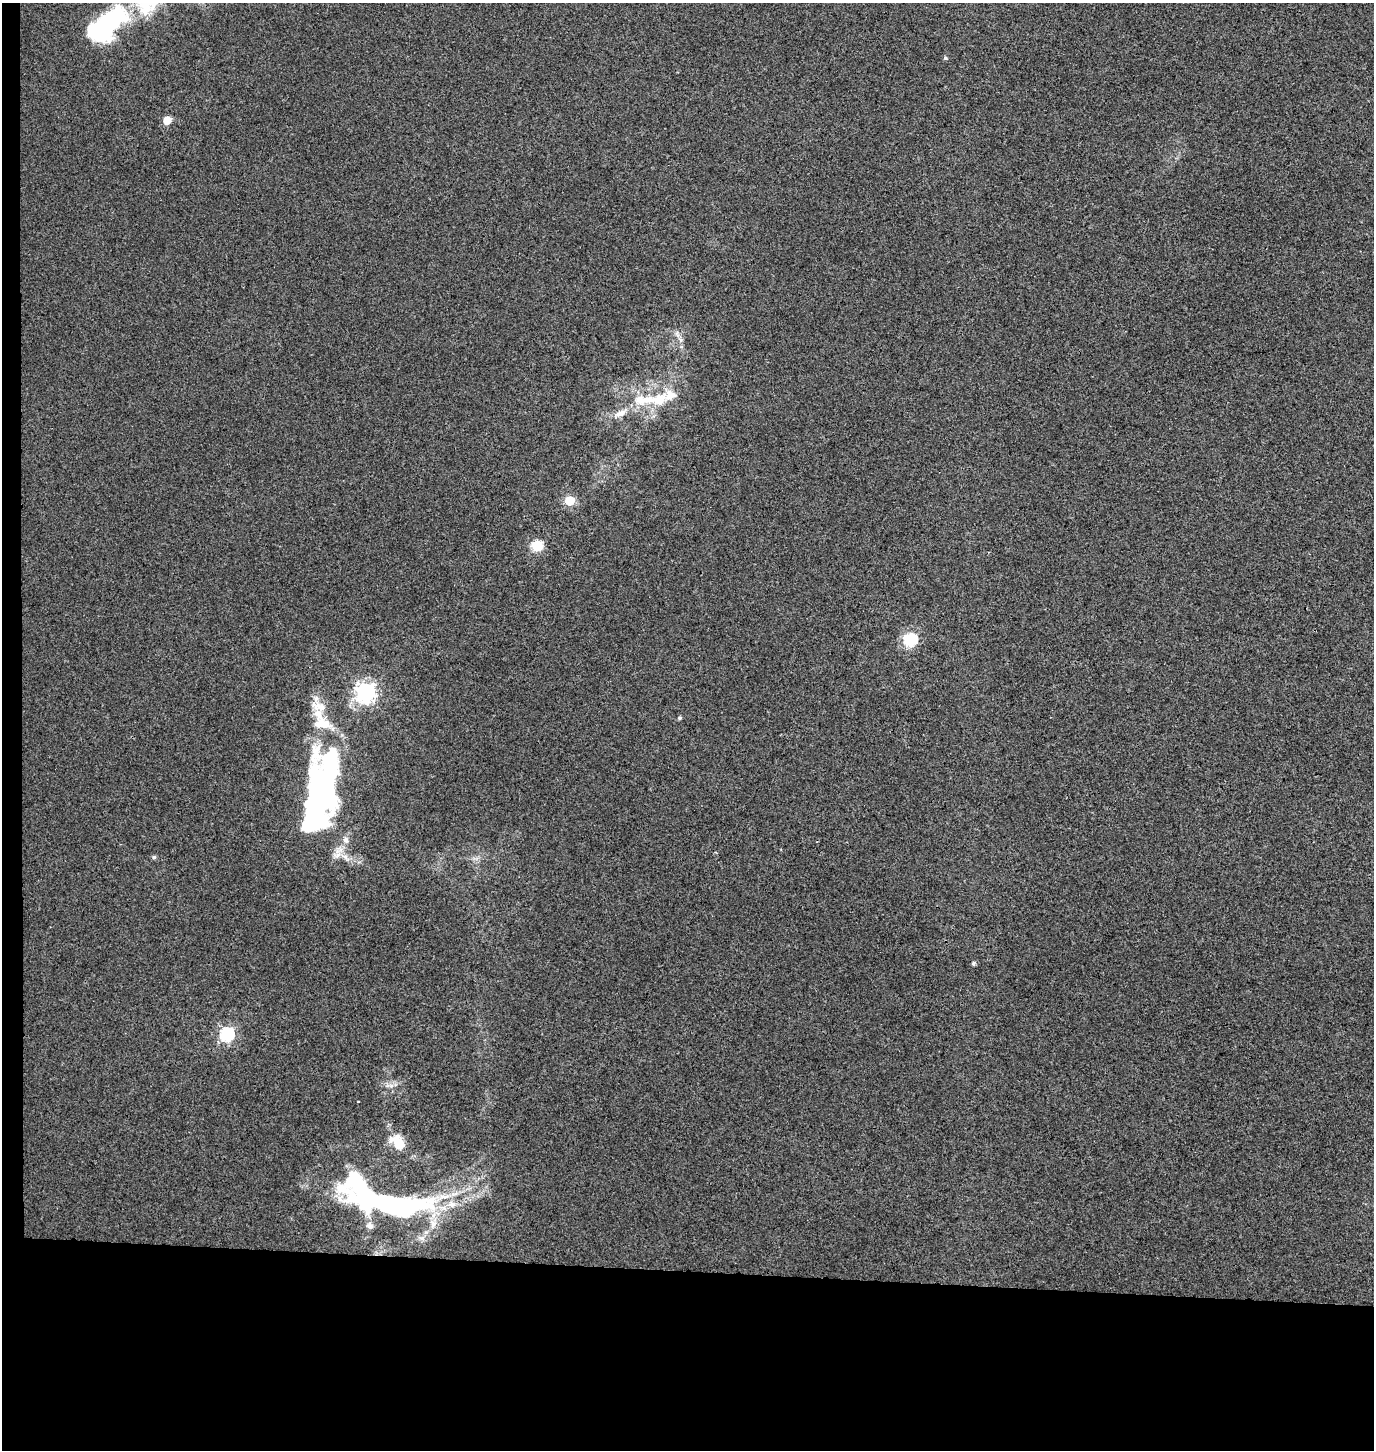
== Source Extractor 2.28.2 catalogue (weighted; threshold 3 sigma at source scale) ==
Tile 7 of 3 x 3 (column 1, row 3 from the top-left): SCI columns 271-1642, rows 11-1458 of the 4654 x 4357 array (HDU 1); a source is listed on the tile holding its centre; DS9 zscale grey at full resolution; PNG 1376 x 1452 px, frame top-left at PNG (2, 3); no overlay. Shown black and unused: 14% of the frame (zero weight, under 3 of 4 exposures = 5% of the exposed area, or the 3 px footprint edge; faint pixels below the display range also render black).
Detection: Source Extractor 2.28.2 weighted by HDU 2 'WHT'; one run over the whole footprint, this tile lists its part. Background 0.00251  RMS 0.004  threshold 0.0179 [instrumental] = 3 sigma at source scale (4.5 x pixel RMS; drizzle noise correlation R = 1.50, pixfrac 1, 0.0396/0.0396 arcsec/px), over >= 5 px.
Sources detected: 28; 2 inside a brighter object's white glare — not listed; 4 inside a brighter listed object's ellipse — not listed separately; the other 22 listed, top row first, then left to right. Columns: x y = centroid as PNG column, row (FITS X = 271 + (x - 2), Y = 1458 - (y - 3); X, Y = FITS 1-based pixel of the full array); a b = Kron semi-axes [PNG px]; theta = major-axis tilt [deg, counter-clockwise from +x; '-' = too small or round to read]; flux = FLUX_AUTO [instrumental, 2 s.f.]
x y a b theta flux
149 3 41 26 33 22
103 27 46 26 36 46
945 58 5 4 - 0.61
167 120 5 5 - 9.5
677 334 11 5 -66 1.6
656 399 42 16 2 16
620 413 19 8 21 4.2
569 501 5 5 - 16
537 546 6 6 - 29
910 639 6 6 - 57
365 692 8 7 - 200
318 706 26 17 -54 8.3
679 718 6 4 17 0.66
322 790 73 29 80 170
346 840 9 7 -79 1.8
154 857 6 5 - 0.75
345 857 16 6 -43 3.2
973 964 5 5 - 0.72
227 1034 7 6 - 64
398 1142 26 16 -44 8.1
381 1200 92 27 -17 140
370 1225 10 8 -21 1.7
Isophote crosses this tile's border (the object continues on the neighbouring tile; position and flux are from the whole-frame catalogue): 1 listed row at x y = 149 3
Unlisted compact peaks at least as high as the median listed source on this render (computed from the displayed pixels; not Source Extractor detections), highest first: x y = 391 1086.